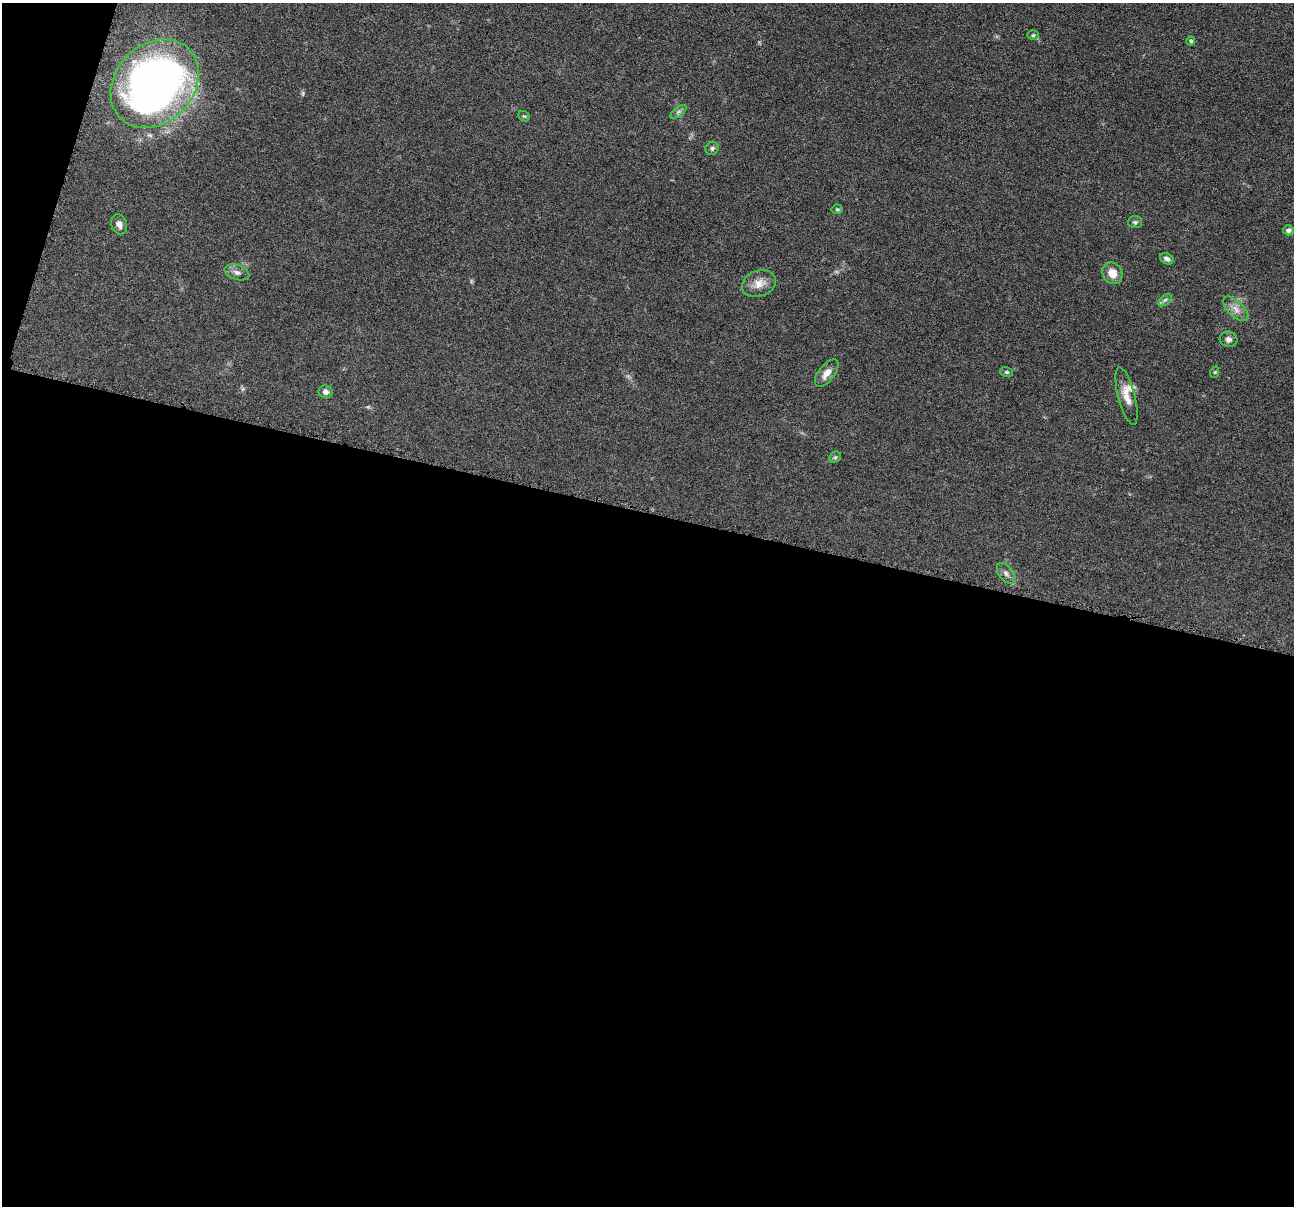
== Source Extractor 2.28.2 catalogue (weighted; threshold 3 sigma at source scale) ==
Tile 13 of 4 x 4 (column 1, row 4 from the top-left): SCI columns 7-1298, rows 254-1457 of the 5181 x 5198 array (HDU 1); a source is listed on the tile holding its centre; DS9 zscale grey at full resolution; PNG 1296 x 1208 px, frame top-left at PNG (2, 3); each listed source drawn as its Kron ellipse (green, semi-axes under 4 px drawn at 4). Shown black and unused: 59% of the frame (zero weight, under 4 of 8 exposures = <1% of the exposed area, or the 3 px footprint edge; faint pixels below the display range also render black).
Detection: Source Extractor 2.28.2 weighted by HDU 2 'WHT'; one run over the whole footprint, this tile lists its part. Background 0.0374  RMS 0.0039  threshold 0.0159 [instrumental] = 3 sigma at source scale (4.09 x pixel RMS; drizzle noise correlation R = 1.36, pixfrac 0.8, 0.05/0.05 arcsec/px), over >= 5 px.
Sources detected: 25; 1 inside a brighter listed object's ellipse — not listed separately; the other 24 listed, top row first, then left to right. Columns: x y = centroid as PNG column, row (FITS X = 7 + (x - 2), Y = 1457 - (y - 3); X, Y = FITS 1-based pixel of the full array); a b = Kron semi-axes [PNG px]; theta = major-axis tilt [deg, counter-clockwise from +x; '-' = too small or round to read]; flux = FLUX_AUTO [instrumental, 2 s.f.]
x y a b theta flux
1033 35 6 5 - 0.59
1191 41 4 4 - 0.59
155 84 49 39 46 200
678 112 9 4 35 0.95
524 116 6 5 - 0.47
712 148 7 6 - 0.84
837 209 5 5 - 0.52
1135 222 7 6 - 0.76
119 224 10 8 -70 1.7
1288 230 5 5 - 1.2
1167 259 7 5 -27 1
237 272 13 7 -19 1.8
1112 273 11 9 -57 4
759 284 17 13 20 4
1165 300 8 4 43 0.82
1236 309 16 7 -44 2.8
1229 339 9 7 -16 1.4
1007 372 6 5 - 0.65
1215 372 6 3 72 0.34
827 373 16 8 52 3.2
326 392 7 6 - 1.6
1127 396 30 8 -75 4.4
835 457 6 5 - 0.59
1006 573 12 7 -52 1.5